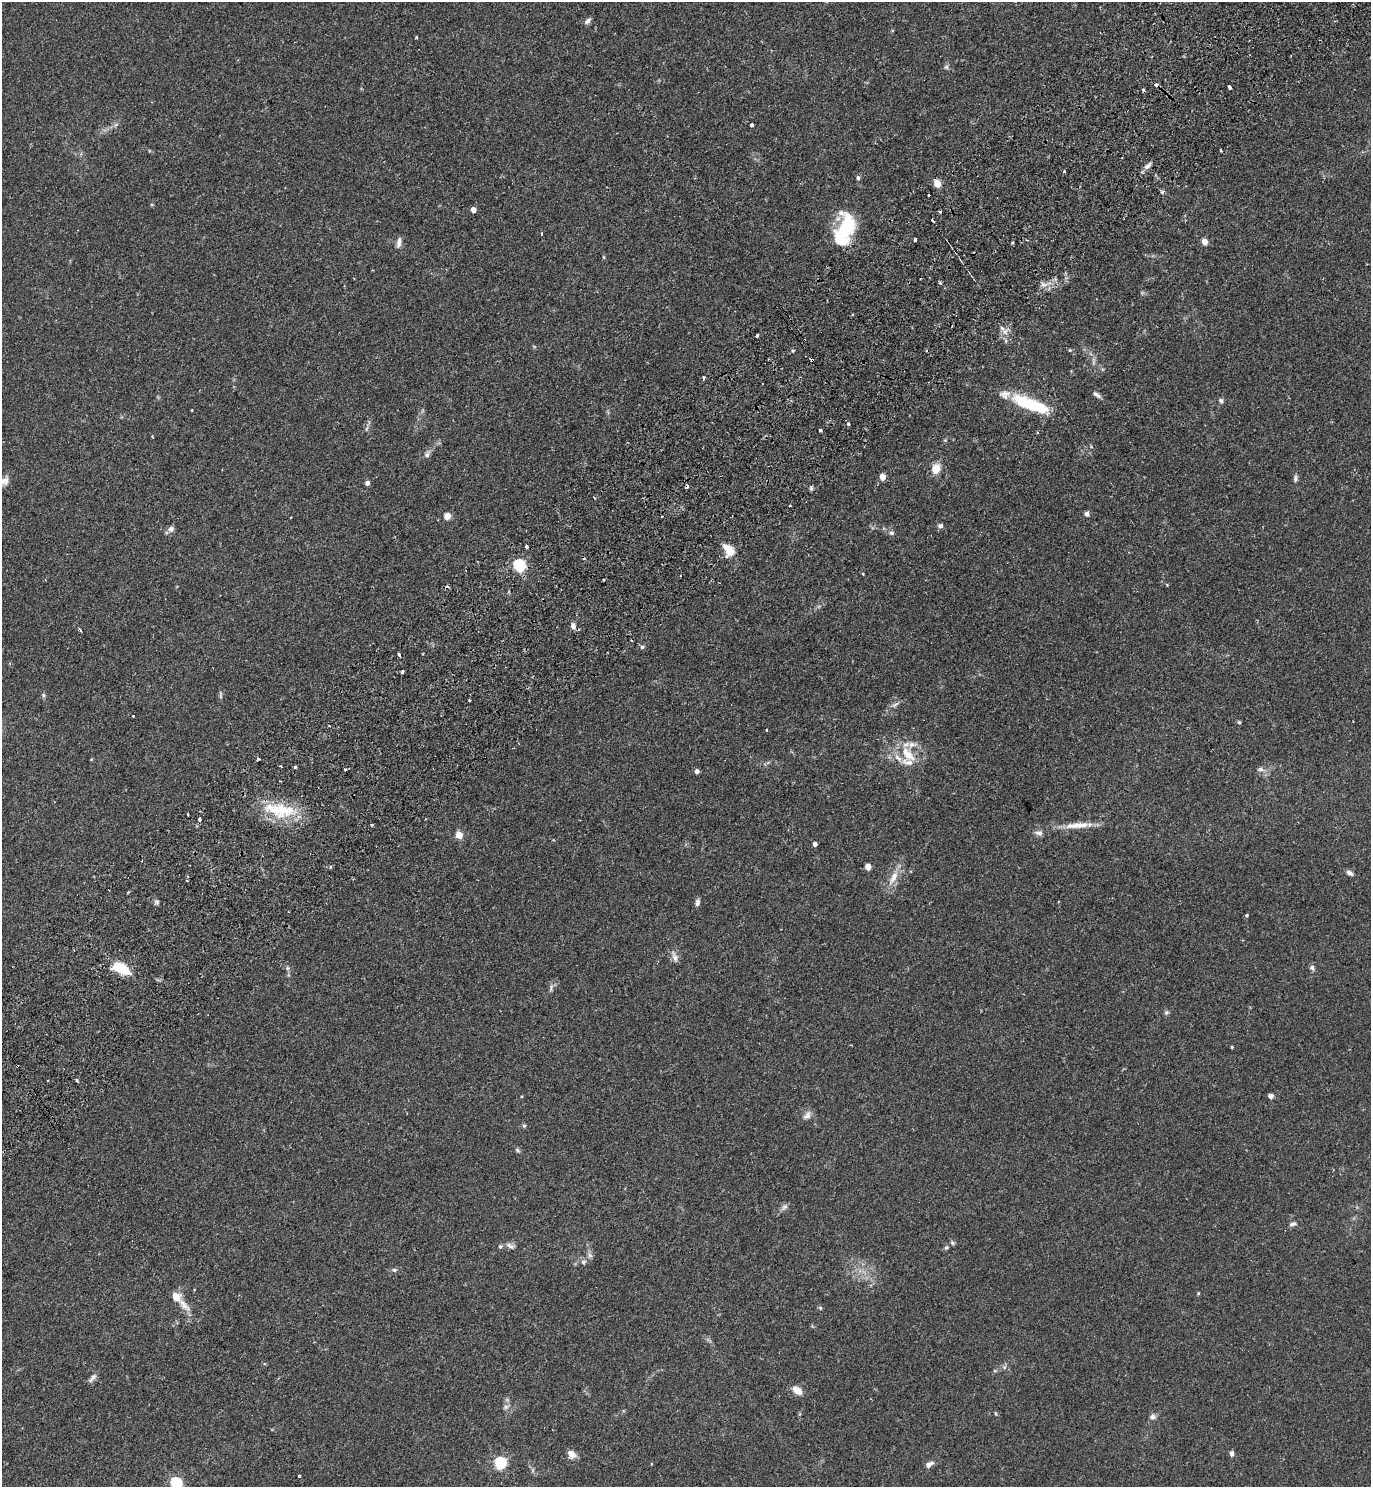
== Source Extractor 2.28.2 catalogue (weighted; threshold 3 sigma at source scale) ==
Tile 10 of 4 x 4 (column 2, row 3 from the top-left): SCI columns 1707-3075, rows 1533-3017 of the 6010 x 6034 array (HDU 1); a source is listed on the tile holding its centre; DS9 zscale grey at full resolution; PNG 1373 x 1489 px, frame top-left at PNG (2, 2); no overlay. Shown black and unused: <1% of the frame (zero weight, under 2 of 3 exposures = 3% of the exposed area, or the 3 px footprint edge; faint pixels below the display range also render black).
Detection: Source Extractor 2.28.2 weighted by HDU 2 'WHT'; one run over the whole footprint, this tile lists its part. Background 0.185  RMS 0.0073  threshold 0.033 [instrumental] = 3 sigma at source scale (4.5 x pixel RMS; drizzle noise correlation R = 1.50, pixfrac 1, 0.05/0.05 arcsec/px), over >= 5 px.
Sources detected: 134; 1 inside a brighter object's white glare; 13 cosmic-ray / hot-pixel residue — not listed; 5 inside a brighter listed object's ellipse — not listed separately; the other 115 listed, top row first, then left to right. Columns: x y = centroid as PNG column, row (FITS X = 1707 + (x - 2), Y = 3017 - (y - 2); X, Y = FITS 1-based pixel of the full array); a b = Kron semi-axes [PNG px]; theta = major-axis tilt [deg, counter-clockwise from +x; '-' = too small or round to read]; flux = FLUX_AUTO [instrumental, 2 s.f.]
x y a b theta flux
588 21 9 6 49 2.4
416 37 3 3 - 0.66
946 67 6 5 - 1.5
1156 85 4 3 - 10
1229 87 4 3 - 2.5
1143 90 3 3 - 1.3
751 125 3 3 - 2.5
1221 150 3 2 - 1.3
1147 166 12 6 48 2.9
858 178 6 4 -68 1.6
937 183 7 6 - 8.3
928 195 3 3 - 2
473 210 5 4 - 5
940 212 3 3 - 2.5
845 230 37 17 72 50
541 234 3 3 - 1.7
399 242 14 6 78 3.3
1012 242 3 3 - 1.9
1204 242 5 4 - 8.8
604 257 6 4 -88 0.71
940 283 4 3 - 1.2
1044 285 7 4 -19 2.2
1005 332 8 6 -46 3.1
757 335 3 3 - 2.4
1070 350 5 4 - 0.69
1094 361 13 4 90 2.4
1097 394 12 4 -37 2.2
1221 400 7 6 - 1.6
1032 404 50 14 -19 38
848 424 3 3 - 2.3
820 430 3 3 - 2.3
152 436 3 3 - 0.6
427 454 8 7 - 2.3
936 469 11 9 69 9.4
882 477 5 4 - 10
1295 478 10 5 85 1.9
3 481 14 10 15 5.1
367 483 4 4 - 2.8
811 488 6 5 - 1.2
790 506 3 2 - 0.63
1087 514 5 5 - 2.4
447 516 6 6 - 5.7
662 516 3 2 - 0.84
290 518 3 2 - 0.75
940 526 8 6 0 1.9
171 529 8 8 - 2.6
891 533 7 5 13 1.6
527 546 4 3 - 3.7
729 550 13 9 -62 15
519 565 6 5 - 88
863 574 5 3 - 0.58
604 580 3 2 - 0.88
573 626 9 6 -76 3.2
80 630 4 3 - 1.8
642 647 5 5 - 1.3
399 655 4 3 - 3.3
402 672 3 3 - 2.1
43 695 6 5 - 1.2
221 696 8 4 -90 1.3
469 700 2 2 - 0.73
895 705 13 4 30 2.4
134 716 3 3 - 4
1239 722 4 4 - 0.89
908 754 25 12 -47 16
295 766 3 3 - 1.6
345 769 3 3 - 4.4
1260 769 8 6 -14 2.2
697 771 5 5 - 2
279 810 46 17 -10 35
187 815 3 2 - 1.1
199 819 4 3 - 6.3
1077 825 37 8 5 11
1039 833 11 7 -9 2.8
459 835 5 4 - 15
815 844 4 4 - 3.1
868 867 5 4 - 9.2
1350 873 9 5 -33 2.4
894 877 21 8 64 8.9
187 881 4 3 - 1
156 902 8 6 53 1.5
697 903 8 5 74 2.3
1246 915 3 3 - 1.6
675 957 13 7 -74 3.5
121 968 13 8 -29 32
287 968 6 5 - 1.3
1312 968 8 6 -52 1.9
1166 1012 7 6 - 1.4
1232 1047 3 3 - 0.72
76 1080 5 3 - 0.82
1270 1096 4 4 - 4.7
807 1115 13 8 50 3.6
524 1125 6 5 - 1.1
518 1150 7 5 -56 1.3
784 1207 10 7 45 2.4
1292 1224 10 5 22 2
952 1243 7 5 -68 1.2
510 1246 13 7 -23 2.9
946 1247 7 5 48 1.4
590 1255 7 6 - 1.9
583 1262 7 7 - 2.1
394 1270 6 5 - 1.3
1198 1293 4 4 - 0.69
176 1296 12 9 -39 7.4
1005 1367 7 4 89 1.3
995 1371 5 3 - 0.74
92 1378 15 6 49 2.7
797 1390 11 7 -35 7.5
506 1407 7 6 - 2
1153 1416 8 8 - 2.4
1232 1453 6 5 - 2
571 1454 10 8 -41 5.2
500 1463 6 5 - 92
929 1464 13 7 32 3.1
299 1475 3 3 - 1.1
176 1483 6 5 - 79
Overlapping masked pixels (flux is a lower limit): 1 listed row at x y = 1156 85
Isophote crosses this tile's border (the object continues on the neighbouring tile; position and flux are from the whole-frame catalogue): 2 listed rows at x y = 3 481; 176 1483